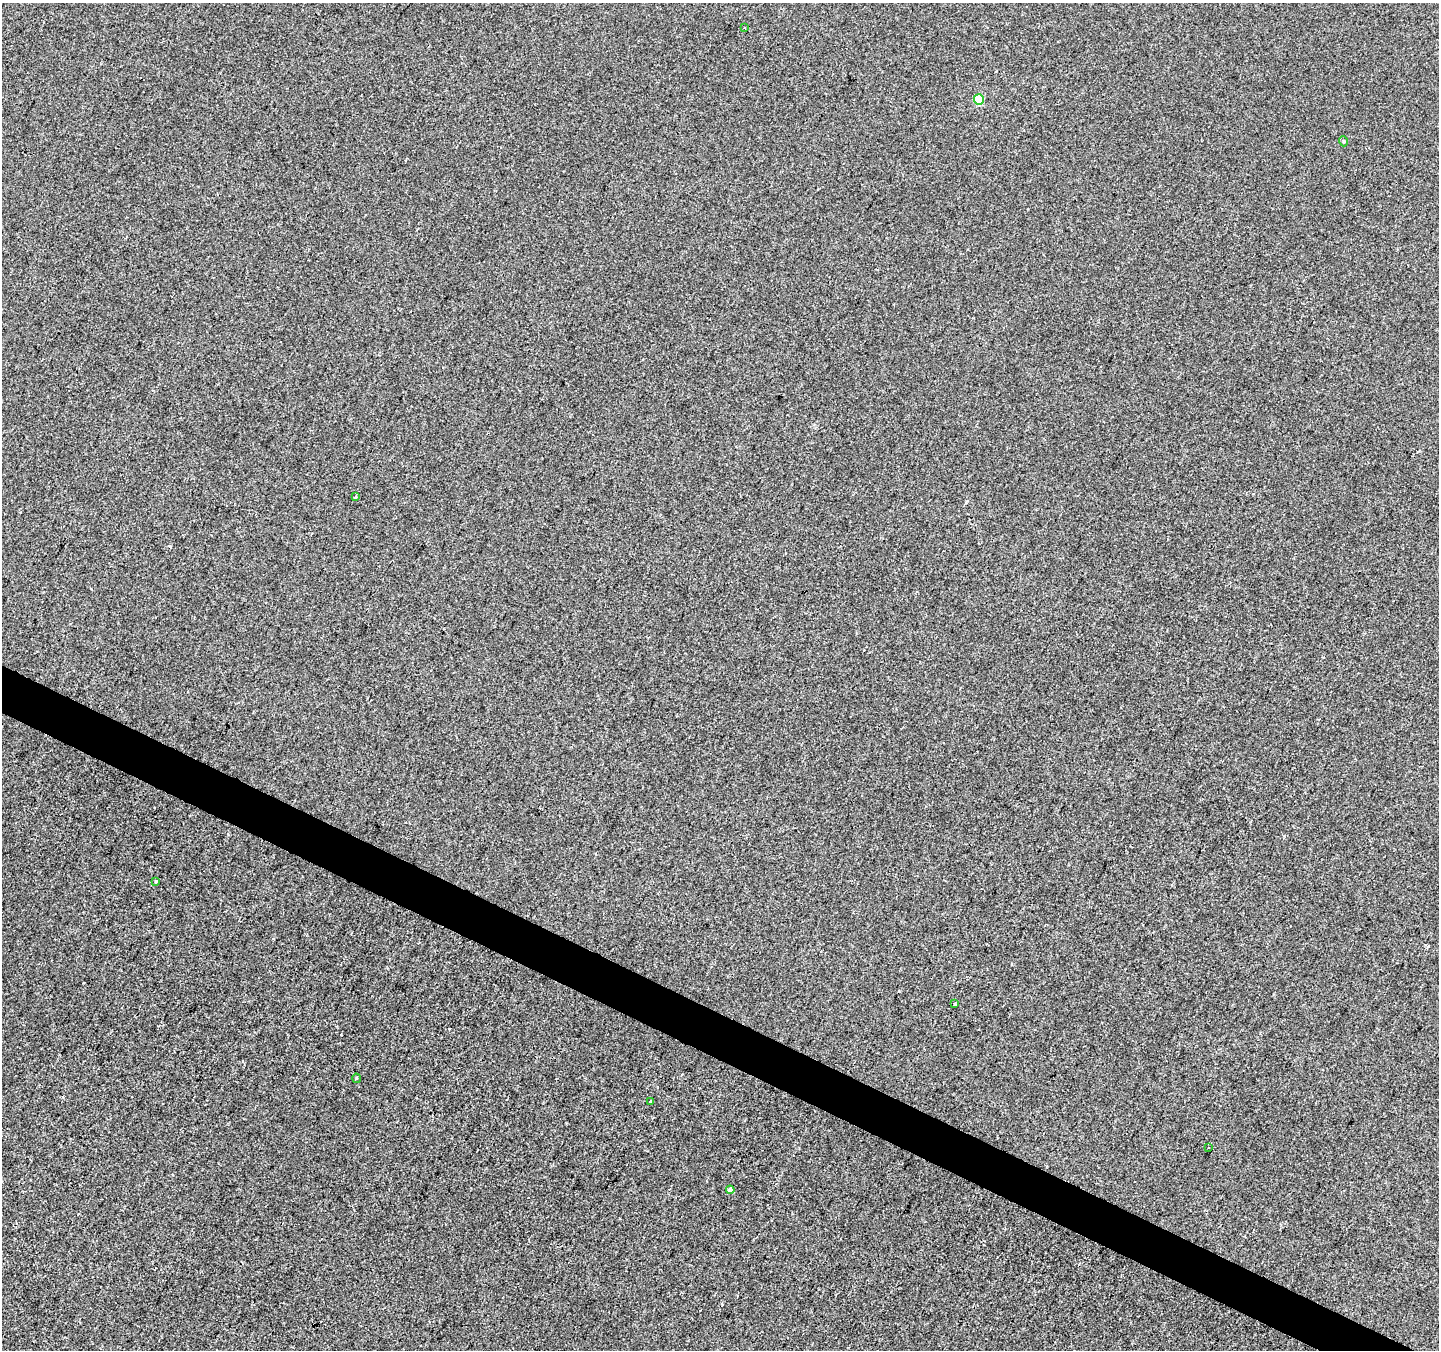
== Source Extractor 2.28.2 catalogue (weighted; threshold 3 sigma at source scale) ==
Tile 6 of 4 x 4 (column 2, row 2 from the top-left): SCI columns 1443-2879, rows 2959-4306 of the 5752 x 5851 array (HDU 1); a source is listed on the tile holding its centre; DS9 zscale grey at full resolution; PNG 1441 x 1352 px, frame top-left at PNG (2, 3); each listed source drawn as its Kron ellipse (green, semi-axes under 4 px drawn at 4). Shown black and unused: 3% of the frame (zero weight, under 2 of 3 exposures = <1% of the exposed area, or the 3 px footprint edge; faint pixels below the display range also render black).
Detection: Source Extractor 2.28.2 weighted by HDU 2 'WHT'; one run over the whole footprint, this tile lists its part. Background -3.62e-04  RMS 0.0045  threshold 0.0203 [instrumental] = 3 sigma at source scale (4.5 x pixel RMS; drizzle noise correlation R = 1.50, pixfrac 1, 0.0396/0.0396 arcsec/px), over >= 5 px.
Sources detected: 12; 2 cosmic-ray / hot-pixel residue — neither listed nor drawn; the other 10 listed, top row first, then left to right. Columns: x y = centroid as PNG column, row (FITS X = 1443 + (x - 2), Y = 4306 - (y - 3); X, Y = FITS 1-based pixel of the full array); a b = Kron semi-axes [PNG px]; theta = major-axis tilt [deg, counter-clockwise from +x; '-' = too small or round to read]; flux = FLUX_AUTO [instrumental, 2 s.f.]
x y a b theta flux
745 28 2 2 - 0.33
979 100 5 5 - 17
1343 141 5 3 - 0.42
355 497 3 3 - 0.88
156 881 3 3 - 0.7
955 1004 3 2 - 0.59
356 1078 5 3 - 0.42
650 1102 3 2 - 0.67
1209 1148 3 2 - 0.75
730 1190 4 4 - 2.4